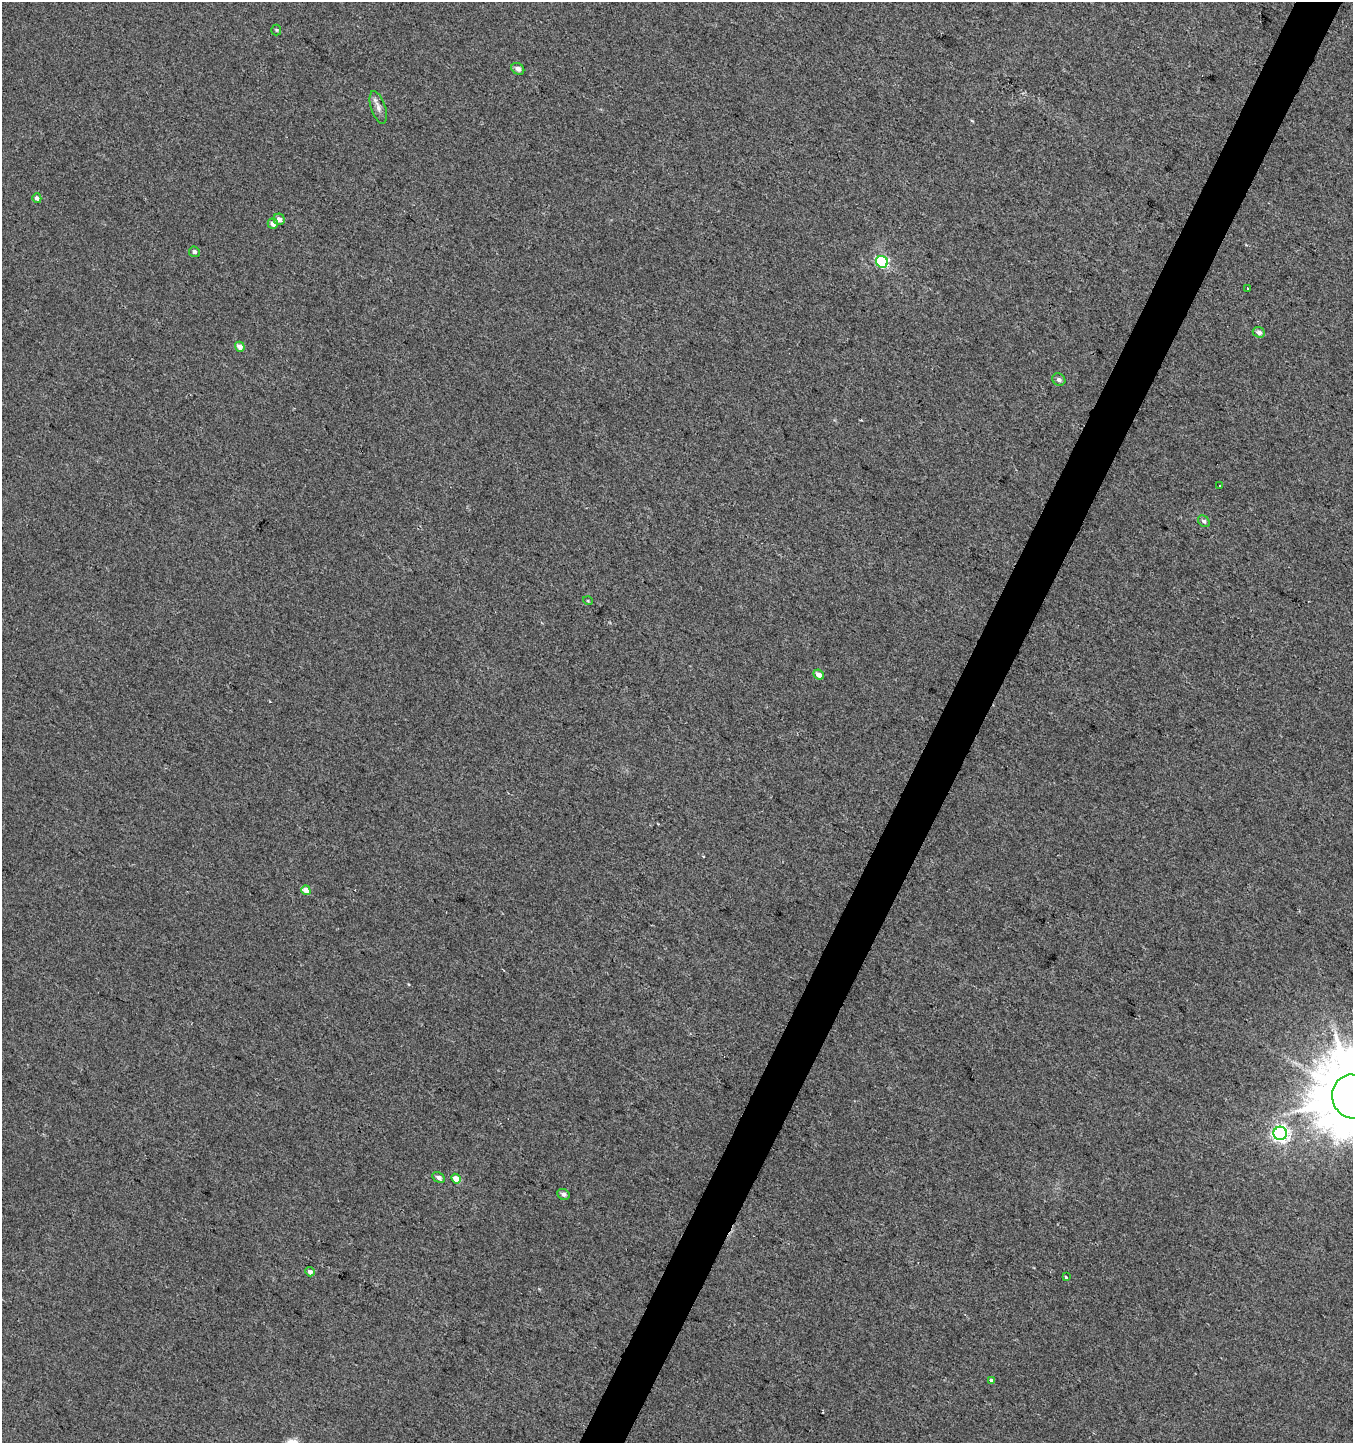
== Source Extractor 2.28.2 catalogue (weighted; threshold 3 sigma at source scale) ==
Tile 10 of 4 x 4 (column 2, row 3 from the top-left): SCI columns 1616-2966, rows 1443-2883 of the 5867 x 5772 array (HDU 1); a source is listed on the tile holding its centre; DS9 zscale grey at full resolution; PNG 1355 x 1445 px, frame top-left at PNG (2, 2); each listed source drawn as its Kron ellipse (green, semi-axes under 4 px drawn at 4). Shown black and unused: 3% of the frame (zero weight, under 2 of 3 exposures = <1% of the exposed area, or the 3 px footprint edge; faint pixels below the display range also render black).
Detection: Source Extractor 2.28.2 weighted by HDU 2 'WHT'; one run over the whole footprint, this tile lists its part. Background 0.00459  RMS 0.0059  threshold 0.0265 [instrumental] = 3 sigma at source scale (4.5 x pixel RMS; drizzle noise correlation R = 1.50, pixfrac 1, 0.0396/0.0396 arcsec/px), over >= 5 px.
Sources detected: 27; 2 cosmic-ray / hot-pixel residue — neither listed nor drawn; the other 25 listed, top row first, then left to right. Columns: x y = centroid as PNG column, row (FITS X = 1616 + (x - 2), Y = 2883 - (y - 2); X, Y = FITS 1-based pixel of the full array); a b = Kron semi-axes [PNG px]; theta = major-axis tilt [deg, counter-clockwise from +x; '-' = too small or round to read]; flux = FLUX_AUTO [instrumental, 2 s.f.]
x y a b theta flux
276 30 5 5 - 0.71
518 69 7 5 -33 2.4
378 107 17 7 -72 3.6
37 198 5 4 - 2.4
279 219 6 5 - 2.8
273 224 5 5 - 3
194 252 5 5 - 1.6
882 262 6 5 - 57
1247 288 2 2 - 0.49
1259 332 6 5 - 2.8
240 347 5 4 - 4.4
1059 379 7 6 - 1.6
1220 486 3 3 - 1.2
1204 521 7 5 -43 1.3
588 601 5 3 - 0.52
819 674 5 4 - 3.9
306 890 5 4 - 8.2
1352 1096 22 20 -75 6400
1280 1133 7 6 - 170
439 1177 7 5 -28 2.1
456 1179 5 4 - 7.7
563 1194 6 5 - 1.9
310 1272 5 4 - 2
1066 1277 4 3 - 2.4
991 1380 4 3 - 2.9
Isophote crosses this tile's border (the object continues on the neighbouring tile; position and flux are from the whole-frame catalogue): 1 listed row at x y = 1352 1096